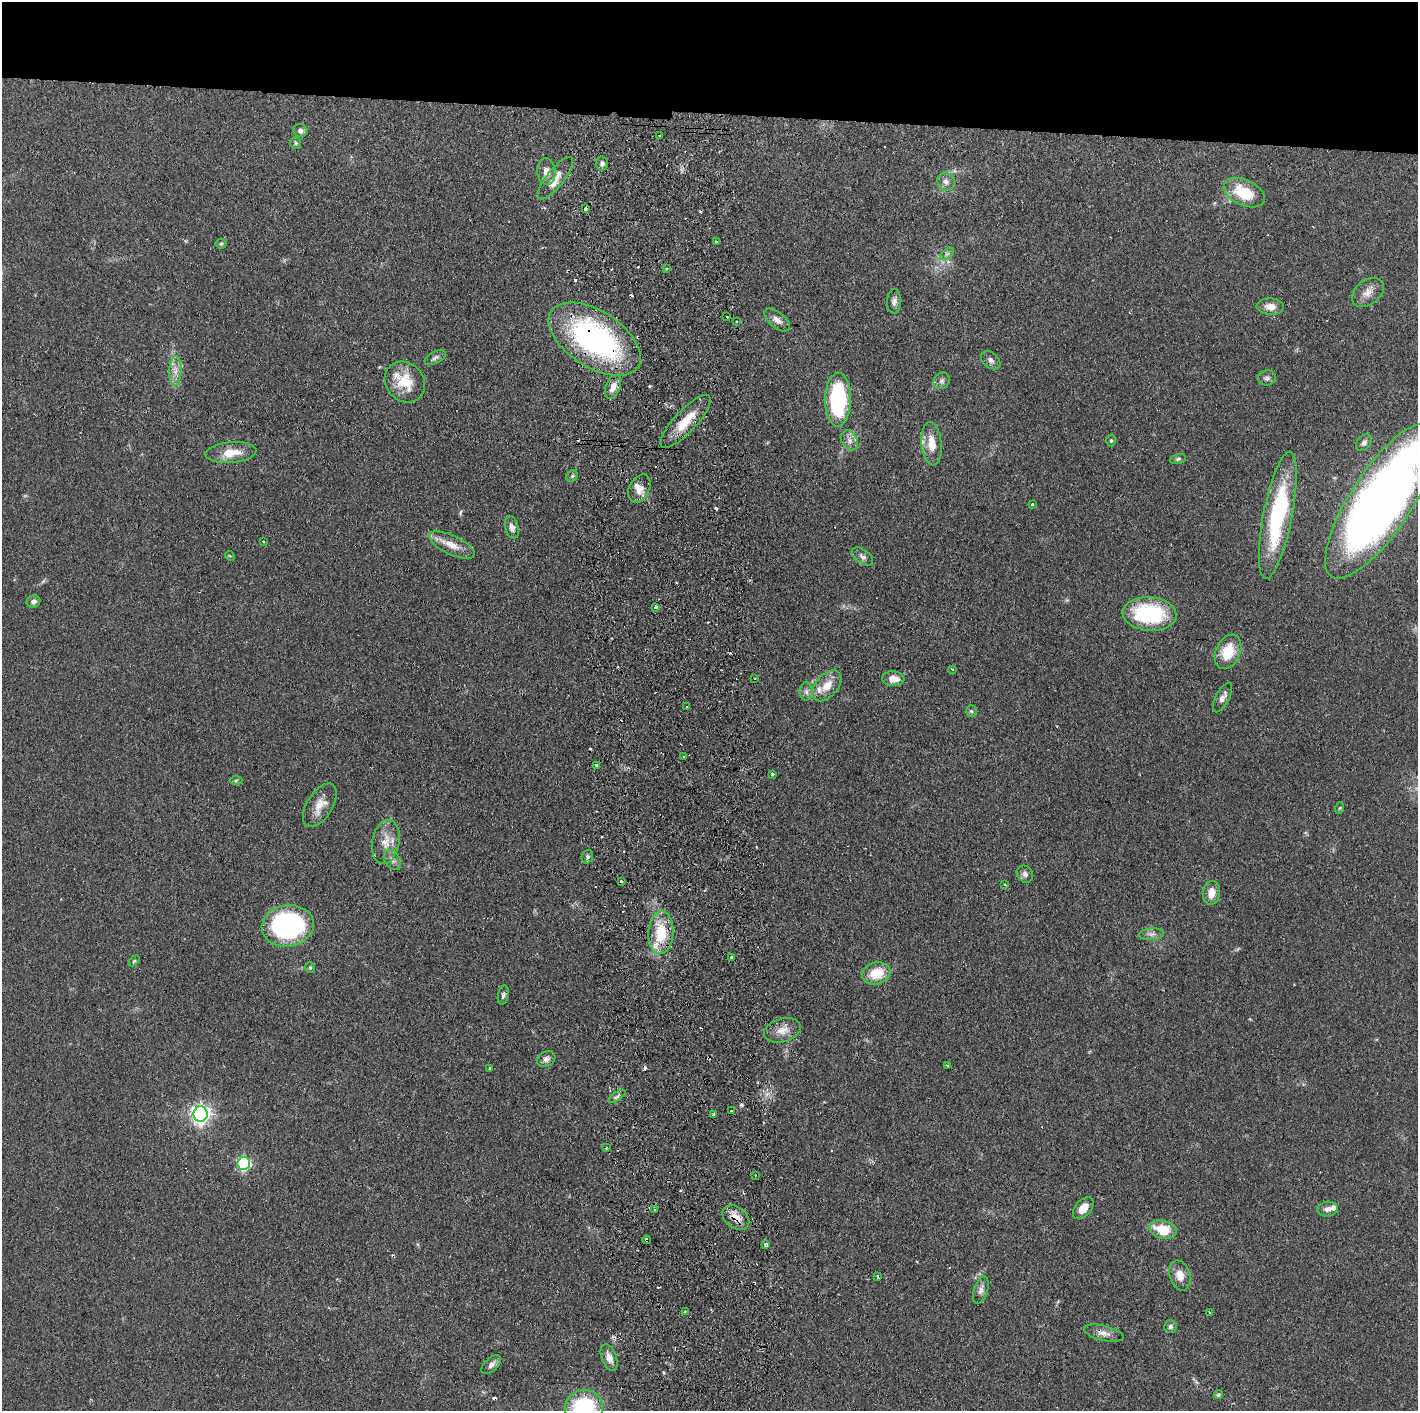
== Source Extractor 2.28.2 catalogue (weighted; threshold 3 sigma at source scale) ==
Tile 2 of 3 x 3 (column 2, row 1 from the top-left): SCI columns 1475-2890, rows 2820-4228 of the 4364 x 4231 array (HDU 1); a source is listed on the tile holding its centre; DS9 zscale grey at full resolution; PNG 1420 x 1413 px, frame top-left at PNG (2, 2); each listed source drawn as its Kron ellipse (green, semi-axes under 4 px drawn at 4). Shown black and unused: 8% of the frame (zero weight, under 2 of 3 exposures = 3% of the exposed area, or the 3 px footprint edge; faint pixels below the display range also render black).
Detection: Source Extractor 2.28.2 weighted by HDU 2 'WHT'; one run over the whole footprint, this tile lists its part. Background 0.0611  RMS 0.0056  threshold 0.0252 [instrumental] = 3 sigma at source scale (4.5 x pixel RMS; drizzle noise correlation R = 1.50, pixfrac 1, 0.05/0.05 arcsec/px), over >= 5 px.
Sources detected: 138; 1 too faint to see at this stretch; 24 cosmic-ray / hot-pixel residue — neither listed nor drawn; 6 inside a brighter listed object's ellipse — not listed separately; the other 107 listed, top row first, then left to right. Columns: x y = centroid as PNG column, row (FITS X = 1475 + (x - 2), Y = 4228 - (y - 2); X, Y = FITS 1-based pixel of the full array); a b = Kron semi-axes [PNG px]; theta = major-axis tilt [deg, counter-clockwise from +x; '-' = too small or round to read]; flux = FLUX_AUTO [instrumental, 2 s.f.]
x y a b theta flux
300 131 7 6 - 1.8
659 135 3 2 - 0.56
296 143 6 5 - 0.89
602 163 7 6 - 1.9
546 171 13 9 -85 4.8
555 178 26 8 52 6.1
946 181 9 8 - 2.7
1244 193 22 12 -25 21
585 208 3 3 - 2.3
716 241 3 3 - 0.66
221 244 5 5 - 0.77
947 254 8 4 37 1.2
666 268 3 3 - 2.3
1368 292 18 12 38 5.5
894 301 12 7 88 2.4
1270 306 13 8 -2 4.6
727 317 3 3 - 1
777 320 15 8 -39 3.6
736 322 3 2 - 1
595 339 52 28 -33 130
435 358 11 6 27 1.6
991 360 11 7 -40 2.1
175 371 15 6 88 4.1
1267 378 9 7 9 1.8
942 381 9 8 - 2
405 382 22 18 -49 16
613 387 12 7 68 4.6
838 400 27 13 89 57
686 421 34 11 47 14
850 440 10 7 -59 3.1
1111 440 6 5 - 0.76
1364 443 9 6 50 2
932 444 22 10 -84 9.3
231 453 26 10 4 10
1178 459 8 5 16 1.1
572 476 6 5 - 0.93
639 489 15 10 63 5.1
1381 500 91 30 57 510
1033 504 3 3 - 2
1278 515 65 14 79 63
512 527 11 6 -75 2.9
263 541 3 2 - 0.56
452 545 25 9 -25 7.8
230 556 5 4 - 0.63
862 556 12 7 -35 2.3
33 601 7 6 - 2
655 607 3 3 - 2.3
1150 614 27 17 -4 48
1228 652 18 12 66 15
952 669 4 3 - 1.1
755 678 3 3 - 1.9
893 679 11 7 -4 5.6
827 686 18 11 48 8.4
806 692 9 6 -89 1.9
1222 697 16 6 63 2.7
687 706 3 3 - 1.3
971 711 6 5 - 0.96
684 757 3 2 - 0.81
596 765 3 3 - 1.7
772 774 3 3 - 3.1
236 780 6 4 3 0.81
320 805 24 13 58 8.1
1340 808 6 3 71 0.67
386 842 22 13 80 8.6
587 857 7 5 69 1.2
392 860 11 7 -58 2.5
1025 874 9 7 -50 2
621 881 3 3 - 0.96
1005 884 3 2 - 0.58
1211 893 12 8 82 6.1
288 926 26 20 9 110
661 933 21 12 87 20
1151 934 12 6 4 2.3
732 957 3 3 - 1.5
134 961 6 4 45 0.65
310 968 5 5 - 0.84
876 973 14 11 16 13
503 995 10 5 80 1.5
782 1030 19 11 15 6.4
546 1059 10 7 30 2.3
948 1065 3 3 - 0.72
489 1068 3 2 - 0.58
617 1096 10 3 32 1.1
732 1111 3 3 - 1.1
200 1114 7 7 - 240
714 1115 4 3 - 1.3
606 1148 3 2 - 0.44
244 1163 6 6 - 86
755 1175 3 2 - 0.62
1083 1208 13 8 48 6.3
654 1209 3 2 - 1.2
1328 1209 10 7 8 2.8
736 1217 15 10 -38 6.3
1163 1230 14 8 -15 15
647 1240 4 3 - 3.2
766 1244 4 3 - 1.8
1180 1275 15 10 -74 6.1
877 1276 3 3 - 1.4
981 1290 14 7 72 3
685 1311 3 3 - 0.96
1209 1312 3 3 - 1.3
1170 1327 6 6 - 1.3
1104 1333 20 7 -13 4.1
609 1357 14 7 -69 4.5
491 1365 12 6 42 2.7
1218 1395 4 4 - 1.1
584 1407 19 17 10 45
Overlapping masked pixels (flux is a lower limit): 3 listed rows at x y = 595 339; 736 1217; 647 1240
Isophote crosses this tile's border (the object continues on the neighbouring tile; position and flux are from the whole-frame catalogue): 2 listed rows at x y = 1381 500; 584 1407